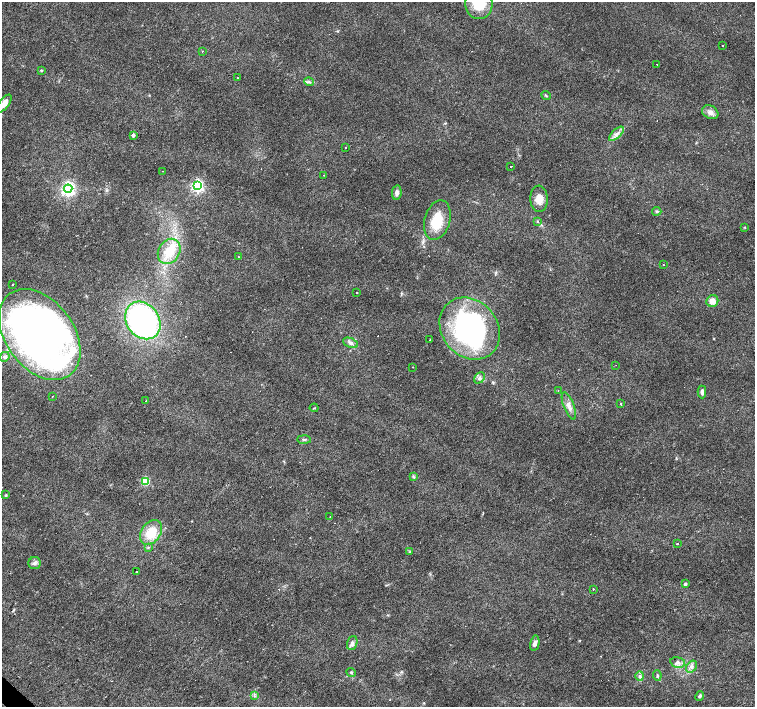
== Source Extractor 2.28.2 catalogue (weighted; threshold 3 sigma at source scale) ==
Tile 7 of 4 x 4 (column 3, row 2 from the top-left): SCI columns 3009-4513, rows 2973-4382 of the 6018 x 6012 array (HDU 1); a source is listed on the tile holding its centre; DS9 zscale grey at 2 x 2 block average (1 PNG px = mean of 2 x 2 image px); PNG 757 x 709 px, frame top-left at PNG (2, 2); each listed source drawn as its Kron ellipse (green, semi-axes under 4 px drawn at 4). Shown black and unused: <1% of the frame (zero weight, under 3 of 4 exposures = <1% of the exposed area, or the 3 px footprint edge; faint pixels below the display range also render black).
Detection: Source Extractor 2.28.2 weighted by HDU 2 'WHT'; one run over the whole footprint, this tile lists its part. Background 0.0142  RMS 0.0028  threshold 0.0128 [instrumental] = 3 sigma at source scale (4.5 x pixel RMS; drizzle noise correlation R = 1.50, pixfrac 1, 0.0396/0.0396 arcsec/px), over >= 5 px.
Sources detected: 78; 9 cosmic-ray / hot-pixel residue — neither listed nor drawn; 1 inside a brighter listed object's ellipse — not listed separately; the other 68 listed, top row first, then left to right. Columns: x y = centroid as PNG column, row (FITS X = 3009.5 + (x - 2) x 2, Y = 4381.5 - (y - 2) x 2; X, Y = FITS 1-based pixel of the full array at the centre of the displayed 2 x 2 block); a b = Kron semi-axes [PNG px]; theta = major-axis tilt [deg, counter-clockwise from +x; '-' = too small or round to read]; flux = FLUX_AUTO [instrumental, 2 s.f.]
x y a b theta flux
479 3 15 14 - 27
722 46 2 2 - 0.6
202 51 2 2 - 0.97
657 64 2 2 - 0.77
41 70 3 3 - 0.62
238 78 2 2 - 0.52
309 82 5 2 - 1
546 95 5 2 - 0.69
4 104 11 5 52 6.2
710 112 9 6 -29 3.4
616 134 9 3 44 2.6
133 135 2 2 - 2.7
345 147 2 2 - 0.79
511 166 2 2 - 1.1
163 171 2 2 - 0.34
323 175 2 2 - 0.25
198 186 4 4 - 120
68 189 4 4 - 170
397 193 7 4 80 2.6
539 199 13 8 -87 7.1
657 211 4 3 - 0.96
437 220 20 12 74 18
537 221 3 2 - 0.53
745 227 3 2 - 0.41
169 251 13 10 58 15
238 257 2 2 - 1.1
663 265 2 2 - 0.68
13 284 2 2 - 1.6
357 293 2 2 - 5
712 301 6 5 - 5.3
143 320 20 16 -53 170
470 328 33 27 -49 130
40 335 51 34 -54 430
430 340 2 2 - 1.8
350 343 8 4 -23 2.3
5 357 5 4 - 1.3
616 365 2 2 - 0.27
412 367 2 2 - 0.39
479 378 6 4 49 2
558 391 2 2 - 0.36
702 392 6 4 -89 2.3
52 396 2 2 - 0.5
146 401 2 2 - 1.6
620 404 2 2 - 1
569 406 14 5 -69 4
314 408 4 2 - 0.35
304 439 7 3 -2 1.2
413 476 4 2 - 0.67
145 481 3 3 - 32
6 495 3 3 - 0.72
330 517 2 2 - 0.27
151 532 14 9 54 15
677 543 2 2 - 5.2
148 547 3 3 - 0.63
410 552 3 2 - 0.46
35 563 6 6 - 2.1
136 572 2 2 - 1.1
685 584 3 2 - 1.6
593 589 2 2 - 1.2
352 643 7 5 70 2.2
535 643 8 4 78 2.6
678 662 7 5 -14 2.5
692 667 6 4 55 2.3
351 672 5 3 - 0.71
657 675 5 3 - 0.98
640 676 5 3 - 1.3
254 695 4 2 - 0.7
700 696 5 3 - 1.1
Isophote crosses this tile's border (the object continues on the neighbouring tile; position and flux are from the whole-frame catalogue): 2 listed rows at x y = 479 3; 4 104
Diffuse or blended objects may show on this block-average render without a row.